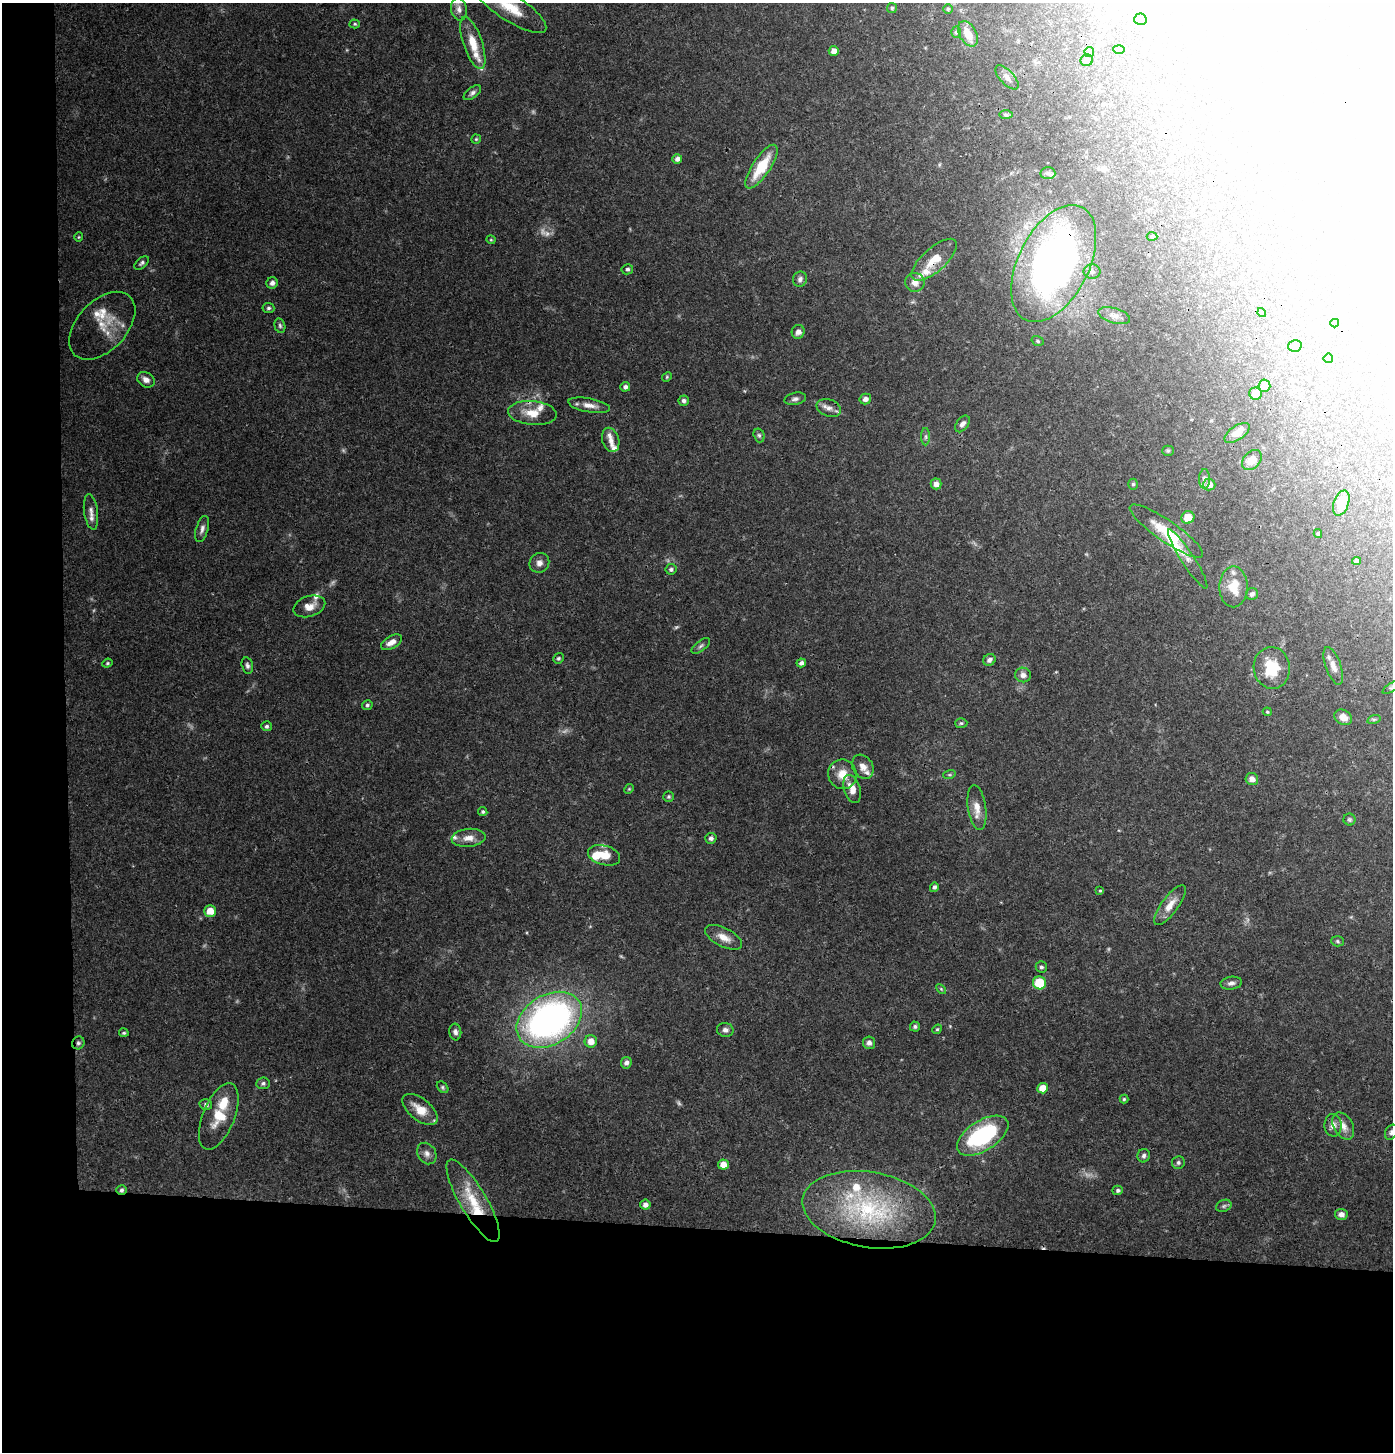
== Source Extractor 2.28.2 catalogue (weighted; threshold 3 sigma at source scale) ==
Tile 7 of 3 x 3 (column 1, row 3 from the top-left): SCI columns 213-1603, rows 1-1450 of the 4599 x 4356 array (HDU 1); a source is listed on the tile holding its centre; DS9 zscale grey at full resolution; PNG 1395 x 1454 px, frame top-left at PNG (2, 3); each listed source drawn as its Kron ellipse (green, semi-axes under 4 px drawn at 4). Shown black and unused: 19% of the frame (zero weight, under 3 of 4 exposures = <1% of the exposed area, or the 3 px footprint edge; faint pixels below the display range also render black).
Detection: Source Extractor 2.28.2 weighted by HDU 2 'WHT'; one run over the whole footprint, this tile lists its part. Background 0.0822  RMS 0.0034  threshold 0.0153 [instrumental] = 3 sigma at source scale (4.5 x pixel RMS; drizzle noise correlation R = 1.50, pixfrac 1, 0.0396/0.0396 arcsec/px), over >= 5 px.
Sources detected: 193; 11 too faint to see at this stretch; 13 inside a brighter object's white glare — neither listed nor drawn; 21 inside a brighter listed object's ellipse — not listed separately; the other 148 listed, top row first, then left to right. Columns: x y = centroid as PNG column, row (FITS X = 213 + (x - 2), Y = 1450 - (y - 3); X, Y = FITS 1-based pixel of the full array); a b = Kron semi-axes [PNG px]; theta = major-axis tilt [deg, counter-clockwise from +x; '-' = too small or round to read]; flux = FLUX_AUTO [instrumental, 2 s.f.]
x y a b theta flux
510 7 42 13 -33 11
892 8 5 5 - 0.55
459 9 11 8 -79 2
948 9 5 5 - 0.49
1140 19 6 5 - 0.73
355 24 5 4 - 0.47
956 32 5 5 - 0.62
968 34 14 8 -60 5.1
473 43 27 9 -71 7.1
1119 49 6 3 -2 0.34
834 51 5 5 - 2.1
1089 52 5 5 - 0.48
1087 60 6 6 - 1.2
1007 77 15 7 -47 1.8
472 93 10 5 36 0.99
1006 115 7 4 0 0.59
476 139 5 4 - 0.38
677 159 5 5 - 1.4
761 167 25 9 56 12
1048 173 7 6 - 0.81
1152 236 5 4 - 0.57
79 237 4 4 - 0.35
491 240 4 4 - 0.36
934 260 28 11 42 6.4
142 263 8 5 39 0.78
1054 263 63 35 63 180
627 269 6 5 - 0.81
1092 271 8 7 - 1.3
800 279 8 7 - 1.1
915 282 9 9 - 2.2
272 283 6 5 - 1.3
268 308 6 5 - 0.69
1262 313 5 4 - 0.52
1114 316 16 7 -16 2.1
1335 323 4 3 - 0.51
102 326 40 25 47 8.1
280 326 7 5 -74 0.69
798 332 7 6 - 1.7
1038 341 6 4 -18 0.59
1295 346 7 5 14 0.76
1328 358 5 4 - 1.7
667 377 5 4 - 0.41
146 380 9 7 -31 1.8
1264 386 6 6 - 3.2
625 387 5 4 - 1.1
1256 394 6 6 - 3.7
795 399 11 6 13 1.1
865 399 6 5 - 1.6
684 401 5 5 - 1
589 405 21 7 -10 2.9
829 408 13 8 -17 2.1
532 413 24 12 -5 5.5
962 424 9 6 53 1.3
1237 433 14 7 33 3.1
759 435 7 5 -73 0.67
926 437 8 4 -90 0.79
611 440 12 8 -73 1.9
1168 451 5 5 - 0.49
1252 460 11 8 48 2.8
1205 479 9 5 89 0.91
936 484 5 5 - 1.9
1133 484 5 4 - 0.55
1209 485 6 6 - 2.4
1341 503 13 7 70 6.1
91 512 18 7 -83 2.3
1188 517 6 6 - 4
202 529 13 6 73 1.4
1166 531 44 10 -35 9.3
1318 534 4 3 - 0.52
1188 559 35 6 -57 2.5
1357 561 4 4 - 1.4
539 563 10 9 - 1.8
671 569 5 5 - 0.89
1233 587 20 14 89 7.2
1252 594 6 6 - 1
309 606 16 10 18 3.3
391 642 11 6 30 2.2
701 646 11 5 38 0.86
559 658 5 5 - 0.52
989 660 6 5 - 1.1
107 663 5 4 - 0.47
801 663 5 4 - 1.2
247 665 8 5 -77 1
1333 666 20 7 -70 2.5
1272 668 21 18 -82 12
1023 675 8 7 - 1.6
1392 687 10 3 33 0.63
367 705 5 5 - 0.66
1267 712 4 3 - 0.39
1343 717 9 7 -33 2.9
1374 719 7 4 18 0.53
961 723 6 5 - 0.59
267 726 5 5 - 0.65
863 767 13 10 -58 2.5
842 774 15 14 - 5.2
949 775 6 4 18 0.46
1252 779 6 6 - 2
629 789 5 4 - 0.35
852 789 14 8 -73 3.7
669 797 5 5 - 0.51
977 808 22 9 -82 3.6
483 812 5 4 - 0.58
1349 820 6 6 - 0.6
468 838 17 9 5 3.1
711 838 6 5 - 1.1
604 855 16 9 -15 5.4
934 887 5 4 - 0.8
1100 891 4 4 - 0.36
1170 905 24 8 53 4.1
210 911 6 5 - 4.2
724 937 20 9 -27 3.8
1337 941 6 5 - 0.58
1041 967 6 5 - 0.74
1039 983 6 6 - 11
1231 983 11 6 9 1.3
941 989 6 3 -46 0.38
549 1020 35 25 31 130
915 1026 5 5 - 0.68
937 1029 5 4 - 0.44
725 1030 8 7 - 1.2
455 1032 8 6 -83 1.2
124 1033 5 4 - 0.53
591 1041 6 6 - 3
78 1043 6 6 - 0.78
869 1043 6 6 - 1.4
626 1063 6 5 - 1.2
263 1083 6 6 - 0.83
443 1087 6 4 -44 0.54
1042 1088 5 5 - 4.5
1124 1099 4 4 - 0.45
206 1105 6 5 - 0.99
420 1109 21 11 -39 5.5
219 1116 35 16 68 10
1333 1125 11 8 -87 2.1
1343 1126 15 9 -61 2.6
1391 1132 8 6 63 0.86
983 1136 29 15 32 34
427 1154 11 9 -59 1.8
1144 1156 7 6 - 0.94
1178 1162 6 6 - 0.74
723 1164 5 5 - 3.3
122 1190 5 5 - 0.78
1118 1190 5 5 - 0.8
473 1201 47 13 -59 12
645 1205 5 5 - 1.6
1224 1206 8 6 22 0.82
869 1210 67 37 -10 44
1341 1214 6 5 - 1.6
Overlapping masked pixels (flux is a lower limit): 6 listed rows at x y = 934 260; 1054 263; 532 413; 78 1043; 420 1109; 122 1190
Isophote crosses this tile's border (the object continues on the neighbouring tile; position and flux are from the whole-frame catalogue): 3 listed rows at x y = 510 7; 1392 687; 1391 1132